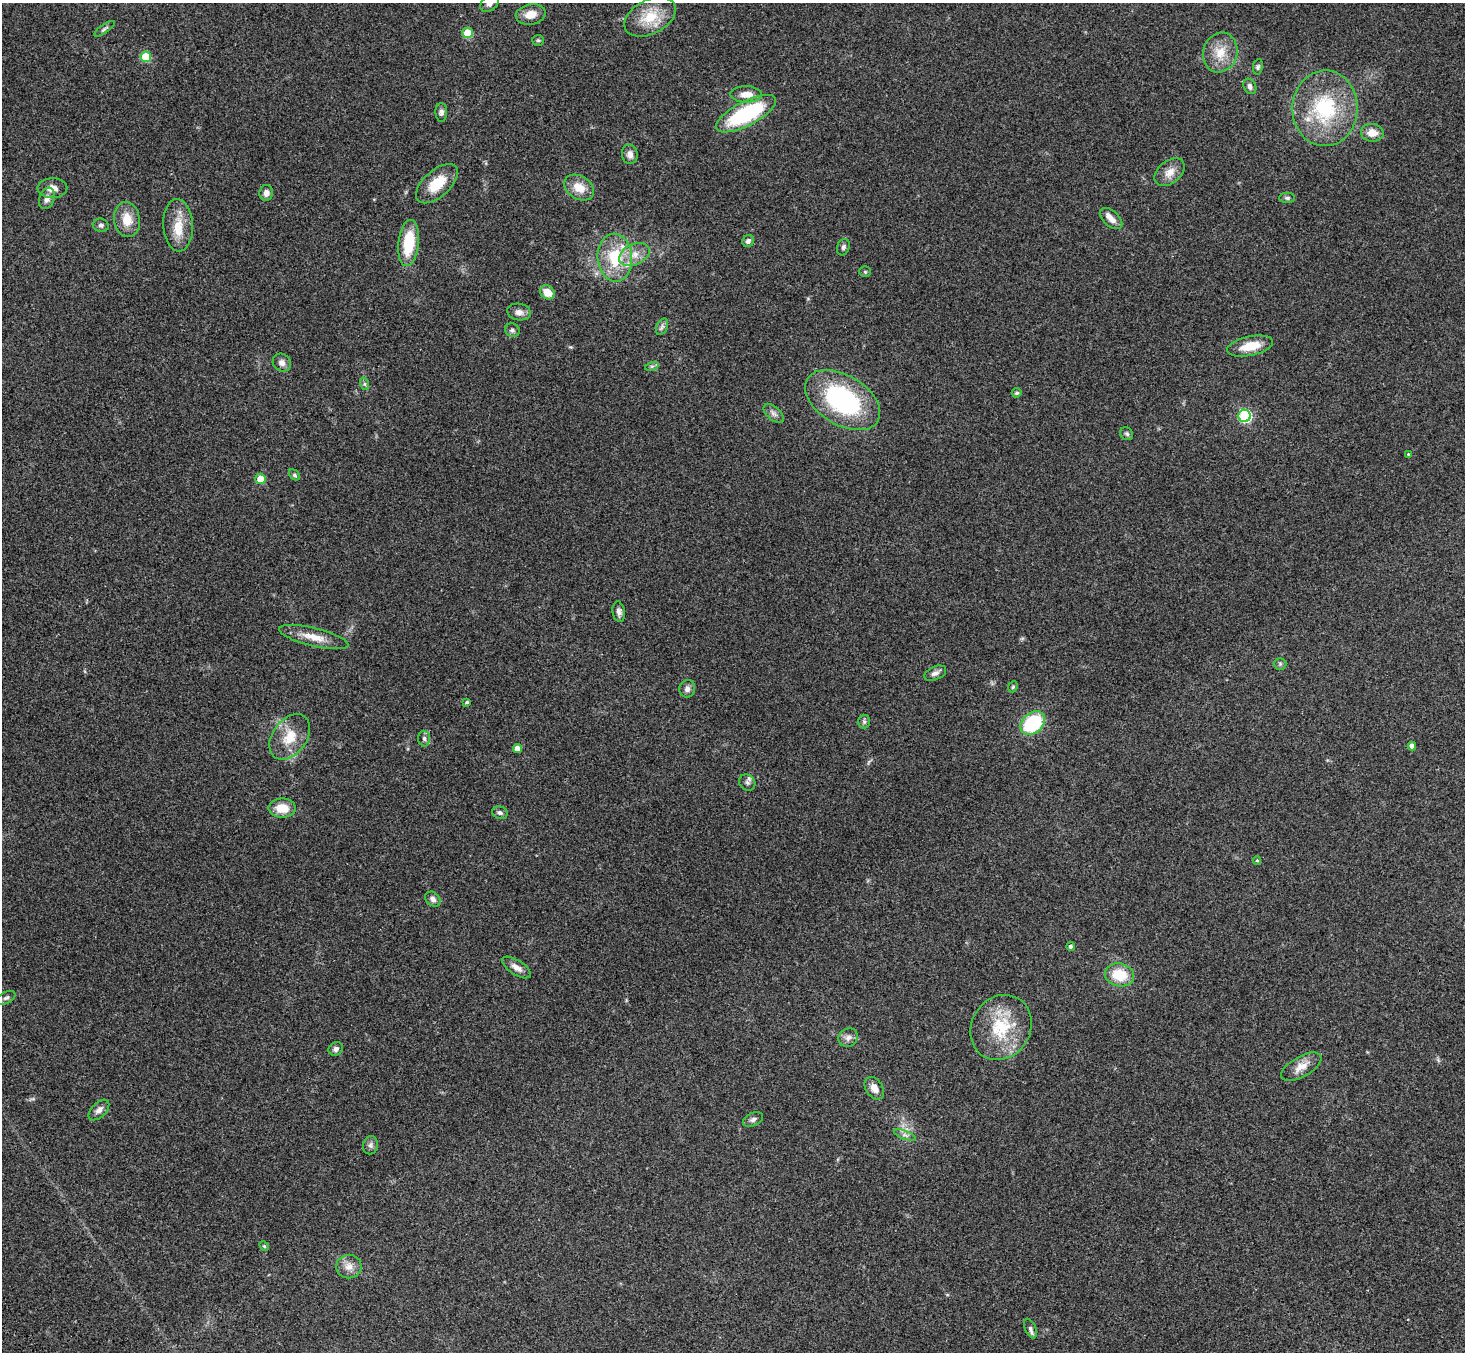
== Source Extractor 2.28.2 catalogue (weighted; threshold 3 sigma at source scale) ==
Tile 7 of 4 x 4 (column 3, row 2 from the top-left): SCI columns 3007-4469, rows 3056-4405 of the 6010 x 5974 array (HDU 1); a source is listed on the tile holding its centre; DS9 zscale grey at full resolution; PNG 1467 x 1354 px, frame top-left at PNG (2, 3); each listed source drawn as its Kron ellipse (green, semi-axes under 4 px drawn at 4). Shown black and unused: <1% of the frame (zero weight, under 3 of 4 exposures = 5% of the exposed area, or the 3 px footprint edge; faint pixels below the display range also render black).
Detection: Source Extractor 2.28.2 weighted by HDU 2 'WHT'; one run over the whole footprint, this tile lists its part. Background 0.204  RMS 0.0084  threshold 0.0379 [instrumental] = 3 sigma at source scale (4.5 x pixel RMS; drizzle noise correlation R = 1.50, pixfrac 1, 0.05/0.05 arcsec/px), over >= 5 px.
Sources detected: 86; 1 too faint to see at this stretch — neither listed nor drawn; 2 inside a brighter listed object's ellipse — not listed separately; the other 83 listed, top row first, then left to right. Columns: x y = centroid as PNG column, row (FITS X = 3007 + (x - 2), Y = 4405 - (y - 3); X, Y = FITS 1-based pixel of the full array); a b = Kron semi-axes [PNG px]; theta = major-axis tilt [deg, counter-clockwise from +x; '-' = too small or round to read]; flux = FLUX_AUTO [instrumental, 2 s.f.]
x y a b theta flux
490 3 11 7 45 3.7
531 14 15 10 11 9.7
650 17 27 17 28 23
104 29 12 3 35 1.8
468 33 5 5 - 20
538 40 6 5 - 1.3
1220 53 20 17 73 16
146 57 5 5 - 34
1258 67 8 5 82 1.6
1250 86 8 6 -63 3
746 94 16 8 -1 9.1
1325 108 38 32 88 65
441 112 9 6 -89 2.5
746 114 33 12 27 80
1372 133 11 9 -4 9.2
630 154 10 8 -80 4.3
1170 172 17 11 39 8.4
437 184 25 13 42 22
579 187 16 11 -31 12
52 188 15 10 0 7.2
266 193 8 7 - 4.8
47 198 11 7 70 5
1287 198 8 5 0 1.8
127 219 17 13 -83 14
1111 219 13 7 -41 6.4
101 225 8 6 -15 2.2
178 225 26 15 -87 17
748 241 6 5 - 2.6
409 243 23 10 83 34
843 247 8 6 71 2
634 254 16 10 26 10
615 258 24 17 -86 34
865 272 5 5 - 1.1
547 292 8 6 -40 11
519 312 12 8 -10 4.7
662 327 9 5 65 2.4
512 330 7 6 - 2.2
1250 346 23 9 12 17
282 363 9 8 - 4.2
652 366 7 4 18 1.4
365 384 6 4 -71 1.5
1017 393 5 4 - 1.6
843 400 41 24 -31 110
774 413 12 6 -42 3.4
1245 416 6 6 - 95
1127 434 7 6 - 1.7
1408 454 4 4 - 0.77
294 475 6 4 -41 1.5
261 479 5 5 - 18
619 612 10 6 -83 3.2
314 637 35 9 -14 13
1280 664 6 6 - 1.5
935 673 11 6 23 3.6
1013 687 6 4 67 1.2
687 689 9 8 - 3.5
467 702 4 4 - 1.3
864 722 7 6 - 1.7
1033 723 14 10 39 52
290 737 25 17 54 19
424 739 8 6 -87 2.4
1412 746 4 4 - 4
517 748 4 4 - 7.2
747 783 8 7 - 2.8
282 808 13 9 0 15
500 813 8 6 -22 2.3
1257 860 4 4 - 1
433 899 8 6 -40 3.3
1071 946 4 4 - 2
517 967 16 7 -33 5.6
1120 975 15 11 -9 23
6 998 10 5 27 2.3
1001 1027 34 29 59 44
848 1038 10 9 - 4.2
336 1049 7 6 - 2.9
1301 1067 22 10 30 9.7
874 1088 12 8 -56 6.4
99 1110 13 7 45 4.1
753 1119 10 6 23 2.9
905 1135 12 4 -21 2.5
370 1145 9 7 78 2.7
264 1246 5 4 - 1.1
349 1267 13 12 - 7.1
1030 1328 10 5 -66 2.5
Isophote crosses this tile's border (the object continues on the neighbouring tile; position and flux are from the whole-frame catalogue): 1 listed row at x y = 490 3